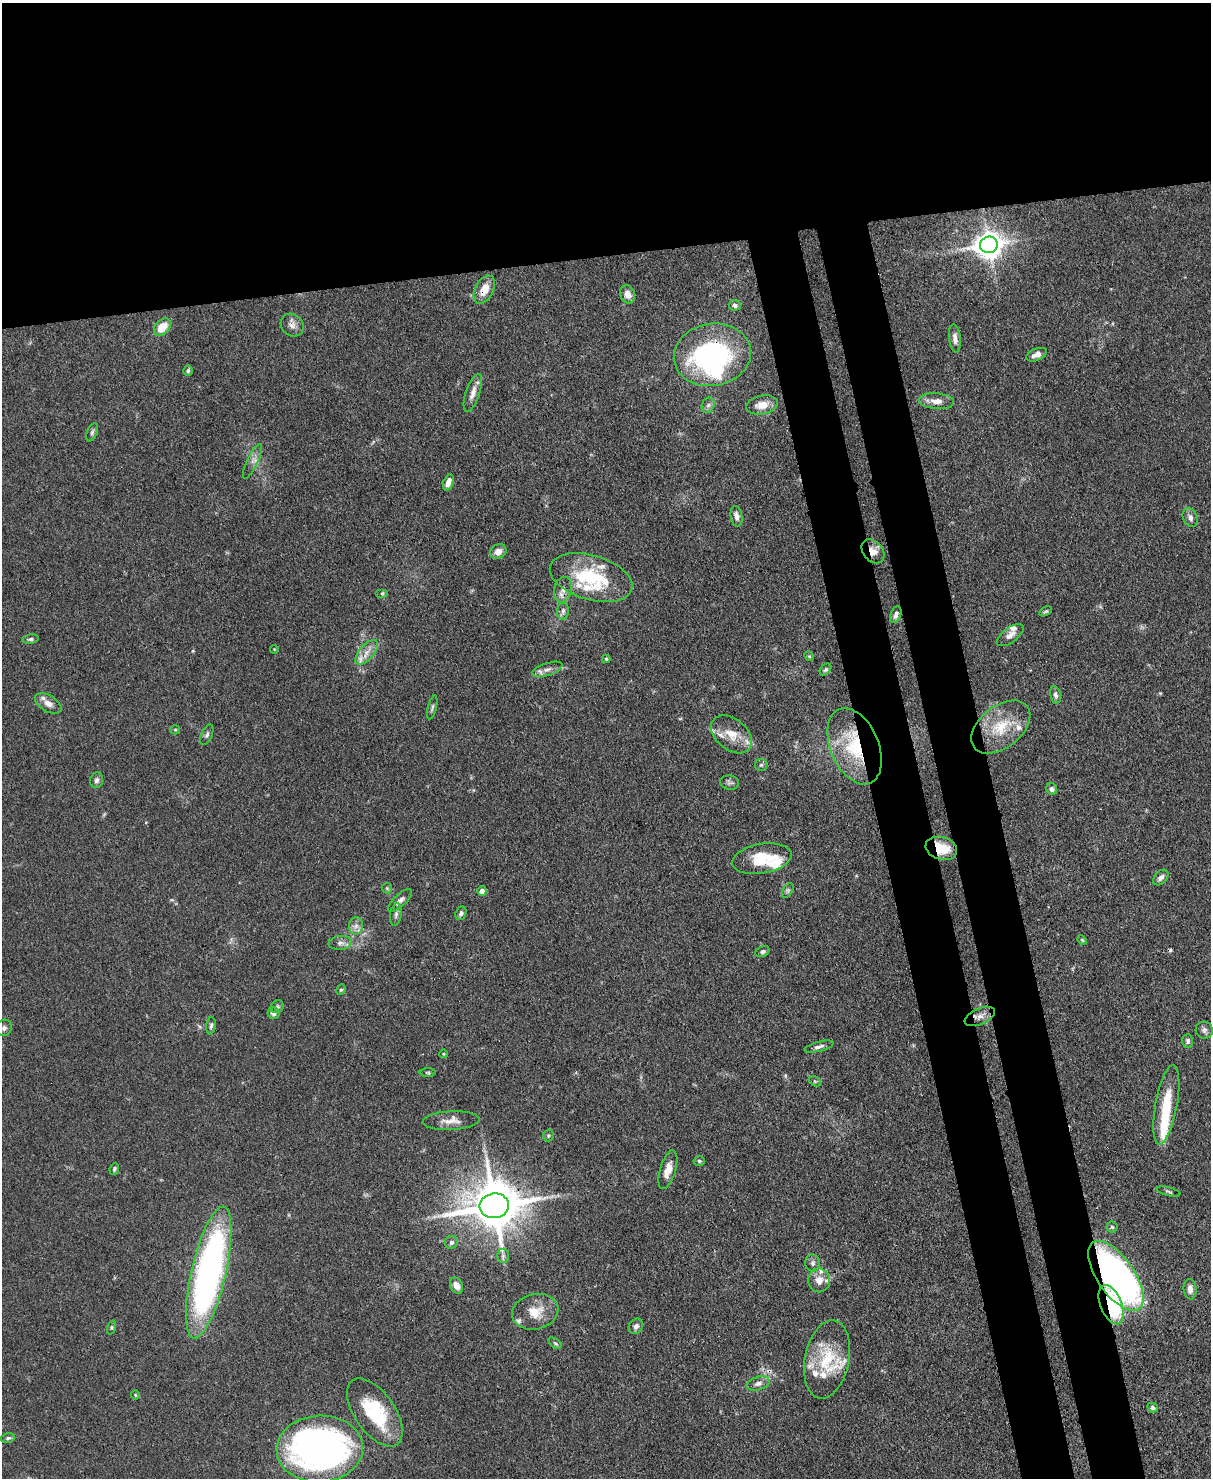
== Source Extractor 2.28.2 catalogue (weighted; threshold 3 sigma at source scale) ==
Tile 2 of 4 x 3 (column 2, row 1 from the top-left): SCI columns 1286-2494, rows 3164-4639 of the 4987 x 4969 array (HDU 1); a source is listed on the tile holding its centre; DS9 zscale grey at full resolution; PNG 1213 x 1480 px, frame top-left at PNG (2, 3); each listed source drawn as its Kron ellipse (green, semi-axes under 4 px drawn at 4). Shown black and unused: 24% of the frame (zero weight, under 3 of 4 exposures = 9% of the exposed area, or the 3 px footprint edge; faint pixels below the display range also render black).
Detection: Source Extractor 2.28.2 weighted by HDU 2 'WHT'; one run over the whole footprint, this tile lists its part. Background 0.072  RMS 0.0041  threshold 0.0183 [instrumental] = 3 sigma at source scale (4.5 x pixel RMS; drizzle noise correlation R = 1.50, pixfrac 1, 0.05/0.05 arcsec/px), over >= 5 px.
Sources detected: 123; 1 too faint to see at this stretch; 3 inside a brighter object's white glare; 2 cosmic-ray / hot-pixel residue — neither listed nor drawn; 16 inside a brighter listed object's ellipse — not listed separately; the other 101 listed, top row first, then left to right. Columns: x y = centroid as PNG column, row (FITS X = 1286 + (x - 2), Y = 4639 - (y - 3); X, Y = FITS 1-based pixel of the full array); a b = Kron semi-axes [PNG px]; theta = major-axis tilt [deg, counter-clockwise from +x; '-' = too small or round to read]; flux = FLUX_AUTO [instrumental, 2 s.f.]
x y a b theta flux
989 245 9 8 - 490
484 290 15 9 63 6
628 294 9 7 -70 3.1
735 305 6 5 - 1
292 325 12 10 -43 2.5
162 327 10 7 47 8.5
955 338 14 6 -83 2.4
712 355 39 31 10 72
1037 355 11 6 21 2.4
188 371 5 4 - 0.75
473 393 20 7 72 3.1
936 401 18 8 -4 3.3
708 405 8 6 67 1.1
762 405 16 9 11 4.9
92 432 9 5 66 1
252 461 19 5 65 2.2
448 482 9 5 70 2.6
736 516 10 5 -80 2.1
1190 517 10 7 -63 2
873 551 13 9 -49 3.6
498 552 8 7 - 2.8
591 578 42 22 -16 30
563 590 13 9 77 2.7
382 593 6 4 0 0.7
563 611 8 6 89 1.2
1046 611 7 4 30 0.64
896 615 9 5 70 1.4
1010 635 15 7 37 2.6
31 639 8 4 9 0.87
274 649 4 3 - 0.33
367 652 15 7 50 3.4
809 656 5 4 - 0.43
606 659 4 4 - 0.53
547 669 16 6 18 2.5
826 670 7 5 49 0.75
1055 695 9 5 -78 1.2
48 703 15 8 -32 3.1
432 707 12 4 76 0.9
1001 727 34 21 38 15
175 730 5 4 - 0.45
732 734 23 15 -38 7.4
207 735 11 5 67 1.1
854 746 40 24 -67 26
761 765 6 6 - 0.76
97 780 8 6 82 1.2
729 783 9 7 -8 1.2
1052 789 6 5 - 1.4
941 848 16 11 -17 11
762 859 30 15 10 15
1161 878 9 6 47 1.7
387 888 5 5 - 0.57
788 890 8 5 58 0.86
482 891 5 4 - 2.6
400 900 15 6 42 2
461 913 7 5 69 1.2
396 914 11 5 81 1.4
356 926 8 7 - 1.9
1082 940 5 4 - 0.44
340 943 11 7 7 1.7
762 952 7 5 25 0.96
341 990 5 4 - 0.58
277 1007 7 6 - 0.83
273 1013 6 6 - 1.7
980 1016 16 8 24 2.9
211 1026 9 4 83 0.84
4 1028 8 7 - 1.4
1204 1030 9 8 - 1.4
1188 1041 7 5 89 1.1
819 1047 15 5 14 1.5
443 1054 4 3 - 0.4
428 1073 8 4 -1 0.59
815 1081 6 4 -30 0.62
1166 1105 40 11 80 16
451 1121 28 9 3 4.1
548 1135 6 5 - 0.6
699 1161 5 4 - 0.62
114 1169 6 5 - 0.84
668 1170 20 8 73 4.7
1169 1191 12 3 -14 0.63
494 1206 15 12 8 2100
1112 1227 5 5 - 0.7
451 1242 7 6 - 1.1
503 1256 7 6 - 1.1
813 1263 8 7 - 1.4
209 1272 67 17 77 180
1116 1276 40 18 -55 170
819 1280 12 11 - 4.1
456 1286 8 6 -63 2.7
1190 1289 10 6 -84 2.5
1111 1305 21 10 -68 38
535 1312 23 17 14 8.2
636 1326 8 6 56 1.4
111 1328 7 3 71 0.57
555 1343 7 4 -36 0.68
827 1359 40 22 79 20
758 1383 12 6 17 2
135 1395 4 4 - 0.44
1153 1408 5 4 - 1
375 1412 39 20 -55 24
8 1438 7 4 14 0.86
320 1449 43 33 3 190
Overlapping masked pixels (flux is a lower limit): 8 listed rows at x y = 484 290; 712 355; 873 551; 563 590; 941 848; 494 1206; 1116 1276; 1111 1305